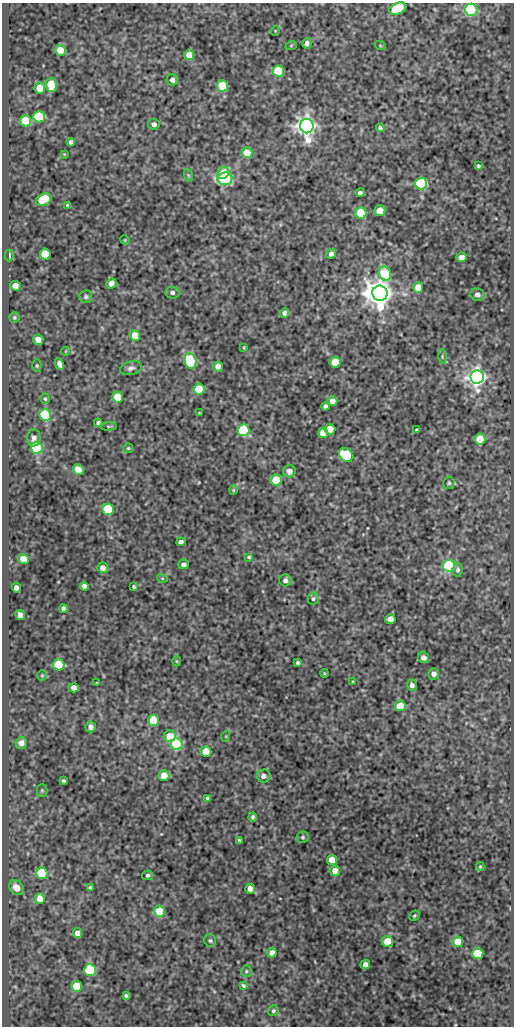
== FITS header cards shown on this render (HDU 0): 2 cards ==
NAXIS1  =                  512
NAXIS2  =                 1024

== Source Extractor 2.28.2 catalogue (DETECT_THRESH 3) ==
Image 512 x 1024 px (HDU 0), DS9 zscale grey, 1 PNG px = 1 image px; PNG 516 x 1028 px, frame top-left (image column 1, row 1024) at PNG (2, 3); each listed source drawn as its Kron ellipse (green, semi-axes under 4 px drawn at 4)
Background 72.5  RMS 0.6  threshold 1.8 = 3 sigma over >= 5 px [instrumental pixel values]
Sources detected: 149; all 149 listed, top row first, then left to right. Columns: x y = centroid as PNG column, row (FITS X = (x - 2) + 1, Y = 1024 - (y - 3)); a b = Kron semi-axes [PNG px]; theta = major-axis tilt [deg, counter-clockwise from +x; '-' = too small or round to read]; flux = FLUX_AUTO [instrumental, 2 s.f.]
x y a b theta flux
398 8 9 5 23 3400
471 10 6 6 - 12000
275 31 5 3 - 32
307 43 5 4 - 130
380 45 5 3 - 37
291 46 6 3 20 43
60 50 5 5 - 760
189 55 5 5 - 630
279 71 5 5 - 3300
172 80 6 5 - 180
51 85 7 5 -86 2000
222 86 5 5 - 2200
40 88 5 5 - 1100
39 117 6 5 - 3400
26 121 5 5 - 2800
154 124 6 5 - 140
307 126 7 6 - 38000
380 128 4 4 - 81
71 142 4 4 - 120
247 153 5 5 - 870
64 154 3 2 - 30
478 166 4 3 - 65
223 173 7 5 39 1000
188 175 6 4 -71 55
225 179 7 6 - 3000
421 183 6 6 - 8700
360 193 5 3 - 99
44 199 8 5 26 2700
68 205 4 3 - 71
380 211 5 5 - 440
361 213 5 5 - 2300
125 240 5 4 - 36
45 254 5 5 - 1300
331 254 5 4 - 170
9 255 6 3 89 80
461 257 5 4 - 350
385 273 7 6 - 1900
111 283 5 5 - 240
15 286 5 5 - 420
418 287 5 5 - 690
172 292 7 6 - 120
380 293 7 7 - 79000
477 295 7 6 - 150
86 297 6 6 - 85
285 313 4 4 - 220
14 317 5 5 - 61
135 336 5 5 - 880
38 340 5 5 - 520
244 347 4 4 - 39
66 351 4 2 - 31
442 356 7 3 -89 62
190 361 8 6 -77 4400
335 362 5 5 - 1300
59 364 6 4 -62 240
37 366 6 4 89 59
218 366 5 5 - 430
131 368 11 7 13 160
477 377 6 6 - 31000
199 389 5 5 - 1800
117 397 5 5 - 1000
45 399 5 4 - 55
332 401 5 5 - 370
326 406 4 4 - 110
199 413 3 2 - 33
45 415 6 5 - 6000
98 423 4 4 - 97
109 426 8 3 5 45
330 429 5 5 - 1200
243 430 6 6 - 5000
417 430 4 3 - 86
323 433 5 5 - 620
34 438 8 6 81 160
480 439 5 5 - 1500
37 448 6 5 - 8000
128 448 5 5 - 54
346 455 8 6 -41 2500
78 470 5 5 - 510
289 471 6 6 - 230
276 480 5 5 - 1400
449 483 6 5 - 69
233 490 4 4 - 41
108 509 6 5 - 3900
181 542 5 4 - 150
249 557 4 3 - 56
23 559 5 5 - 740
183 564 5 5 - 160
449 566 6 6 - 9100
103 568 5 5 - 310
458 570 7 5 84 90
162 578 5 3 - 41
285 580 6 6 - 160
84 586 4 4 - 140
134 587 4 3 - 59
16 588 5 4 - 270
313 599 6 5 - 85
63 609 4 4 - 130
20 615 5 4 - 200
390 619 5 5 - 400
424 658 6 5 - 170
177 661 5 3 - 40
298 663 3 3 - 65
59 665 6 5 - 2100
324 673 4 3 - 38
434 674 5 5 - 200
42 675 5 4 - 49
353 681 4 3 - 36
97 683 3 2 - 36
412 685 5 5 - 190
74 688 5 4 - 320
400 706 5 5 - 1100
154 720 5 5 - 1900
91 727 5 5 - 190
170 736 6 6 - 920
226 736 5 3 - 33
21 743 6 5 - 250
177 744 6 6 - 7900
206 752 5 5 - 1100
164 776 5 5 - 840
263 776 7 6 - 200
63 781 4 3 - 76
42 790 6 5 - 69
208 798 4 3 - 85
253 817 4 3 - 79
303 837 6 5 - 75
239 840 4 3 - 67
332 860 5 5 - 710
480 867 4 4 - 41
335 871 5 5 - 470
42 873 5 5 - 3900
148 875 5 5 - 80
16 888 8 6 -48 380
90 888 4 4 - 68
250 889 5 4 - 280
40 899 5 5 - 500
159 911 5 5 - 1500
414 916 5 4 - 57
77 933 5 4 - 380
210 941 6 5 - 78
387 942 6 5 - 1000
458 942 5 5 - 650
272 953 5 4 - 220
478 953 5 5 - 2100
365 964 5 4 - 230
90 970 6 5 - 6800
246 971 5 5 - 69
243 985 4 3 - 69
77 986 5 5 - 1400
126 996 4 4 - 72
273 1011 5 5 - 65
At the frame edge (FLAGS 8, measured only in part): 2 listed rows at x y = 398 8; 471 10